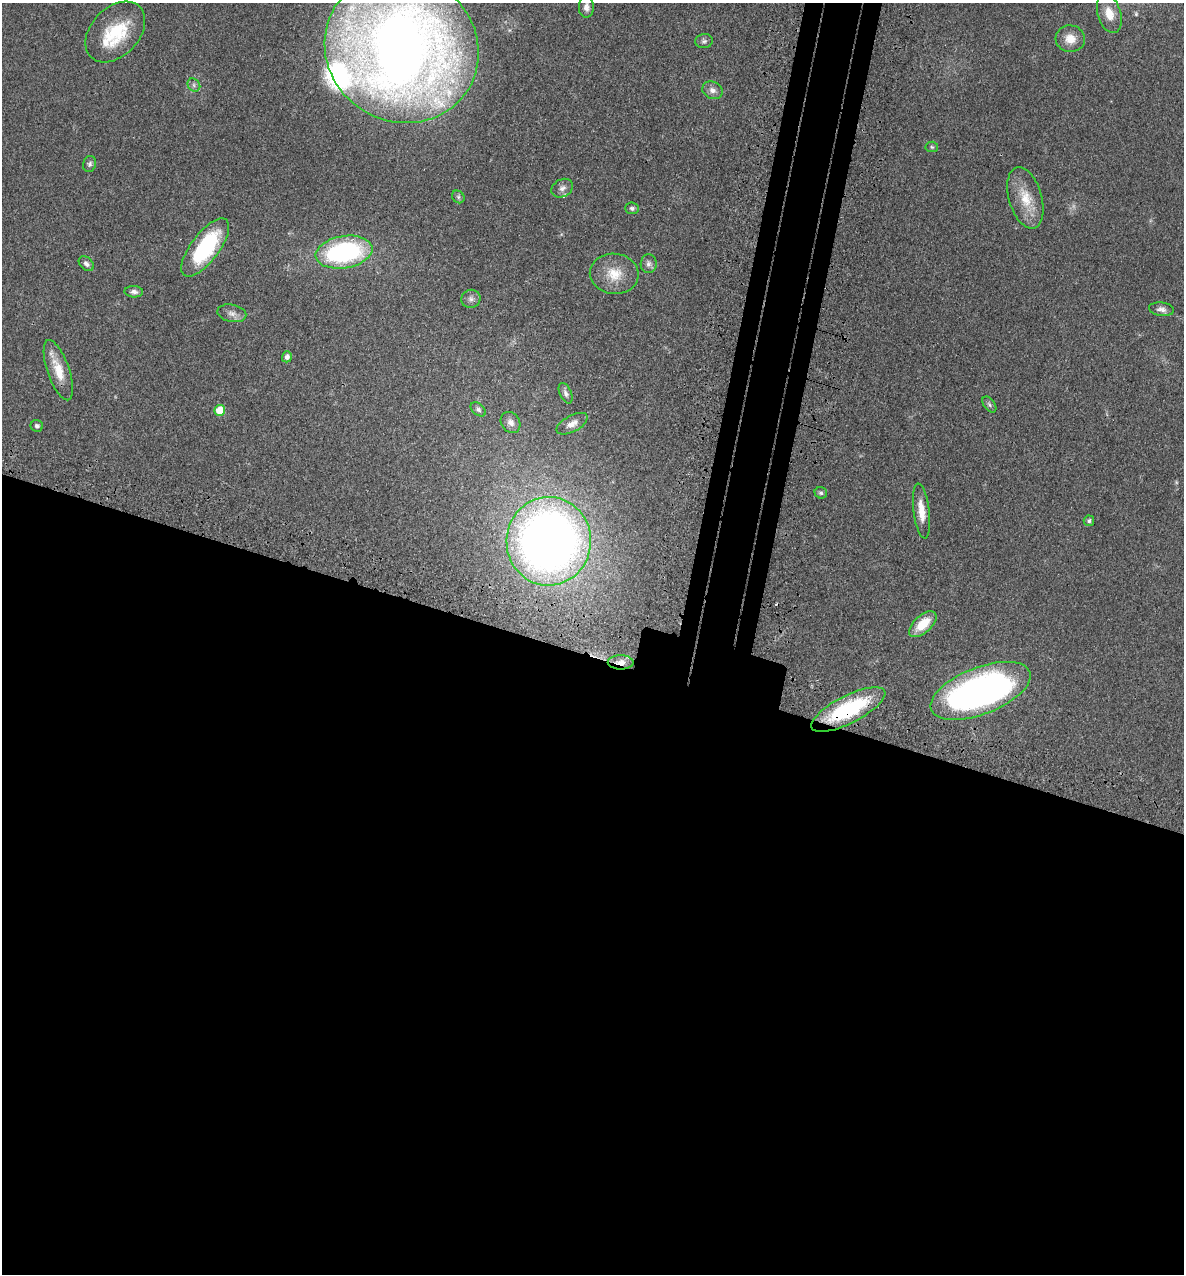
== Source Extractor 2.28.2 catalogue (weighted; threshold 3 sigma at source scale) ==
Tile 14 of 4 x 4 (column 2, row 4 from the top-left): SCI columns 1502-2683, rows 71-1342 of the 5248 x 5228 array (HDU 1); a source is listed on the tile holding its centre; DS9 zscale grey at full resolution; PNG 1186 x 1276 px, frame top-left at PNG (2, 3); each listed source drawn as its Kron ellipse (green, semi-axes under 4 px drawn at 4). Shown black and unused: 52% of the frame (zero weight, under 3 of 4 exposures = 6% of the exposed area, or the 3 px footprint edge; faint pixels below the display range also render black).
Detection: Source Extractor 2.28.2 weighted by HDU 2 'WHT'; one run over the whole footprint, this tile lists its part. Background 0.0402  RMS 0.0049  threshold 0.0219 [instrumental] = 3 sigma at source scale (4.5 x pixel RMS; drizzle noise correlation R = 1.50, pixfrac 1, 0.05/0.05 arcsec/px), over >= 5 px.
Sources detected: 45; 2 too faint to see at this stretch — neither listed nor drawn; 3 inside a brighter listed object's ellipse — not listed separately; the other 40 listed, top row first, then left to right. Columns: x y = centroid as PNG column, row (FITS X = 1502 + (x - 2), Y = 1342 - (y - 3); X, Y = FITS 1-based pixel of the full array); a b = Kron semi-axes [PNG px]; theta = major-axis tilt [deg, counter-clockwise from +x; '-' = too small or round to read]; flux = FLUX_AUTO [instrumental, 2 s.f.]
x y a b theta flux
586 7 10 7 -88 2.6
1109 14 20 11 -73 7.8
115 32 35 24 46 25
1070 39 15 13 -6 6.7
704 41 8 7 - 1.5
402 48 78 73 -32 630
194 85 7 6 - 1.2
712 90 10 8 -25 2.7
932 147 6 5 - 0.77
90 164 8 6 74 1.3
562 188 11 8 30 2.3
458 197 7 5 -47 1
1025 198 32 16 -74 13
632 208 7 6 - 1.2
205 248 35 14 53 43
344 252 29 16 10 78
86 264 9 6 -44 1.7
649 264 9 8 - 2
614 274 24 20 -7 12
134 292 9 5 -4 1.9
471 299 9 9 - 2.1
1161 309 12 7 -7 2.3
232 313 14 8 -12 3
287 357 5 5 - 2.3
58 370 31 11 -71 11
566 393 11 5 -66 1.6
989 405 9 5 -53 1.2
478 409 9 5 -40 1.3
220 410 5 5 - 13
510 422 11 9 -54 3
572 424 17 8 28 3.6
37 426 6 6 - 1.1
821 493 6 5 - 0.98
921 511 28 8 -83 7.6
1089 521 5 5 - 1.2
549 541 44 42 86 410
923 624 17 8 42 12
621 662 13 7 0 3.7
980 691 53 23 21 230
848 709 41 13 27 49
Overlapping masked pixels (flux is a lower limit): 2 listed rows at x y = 621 662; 848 709
Isophote crosses this tile's border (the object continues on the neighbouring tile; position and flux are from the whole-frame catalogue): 2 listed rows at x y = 1109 14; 402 48